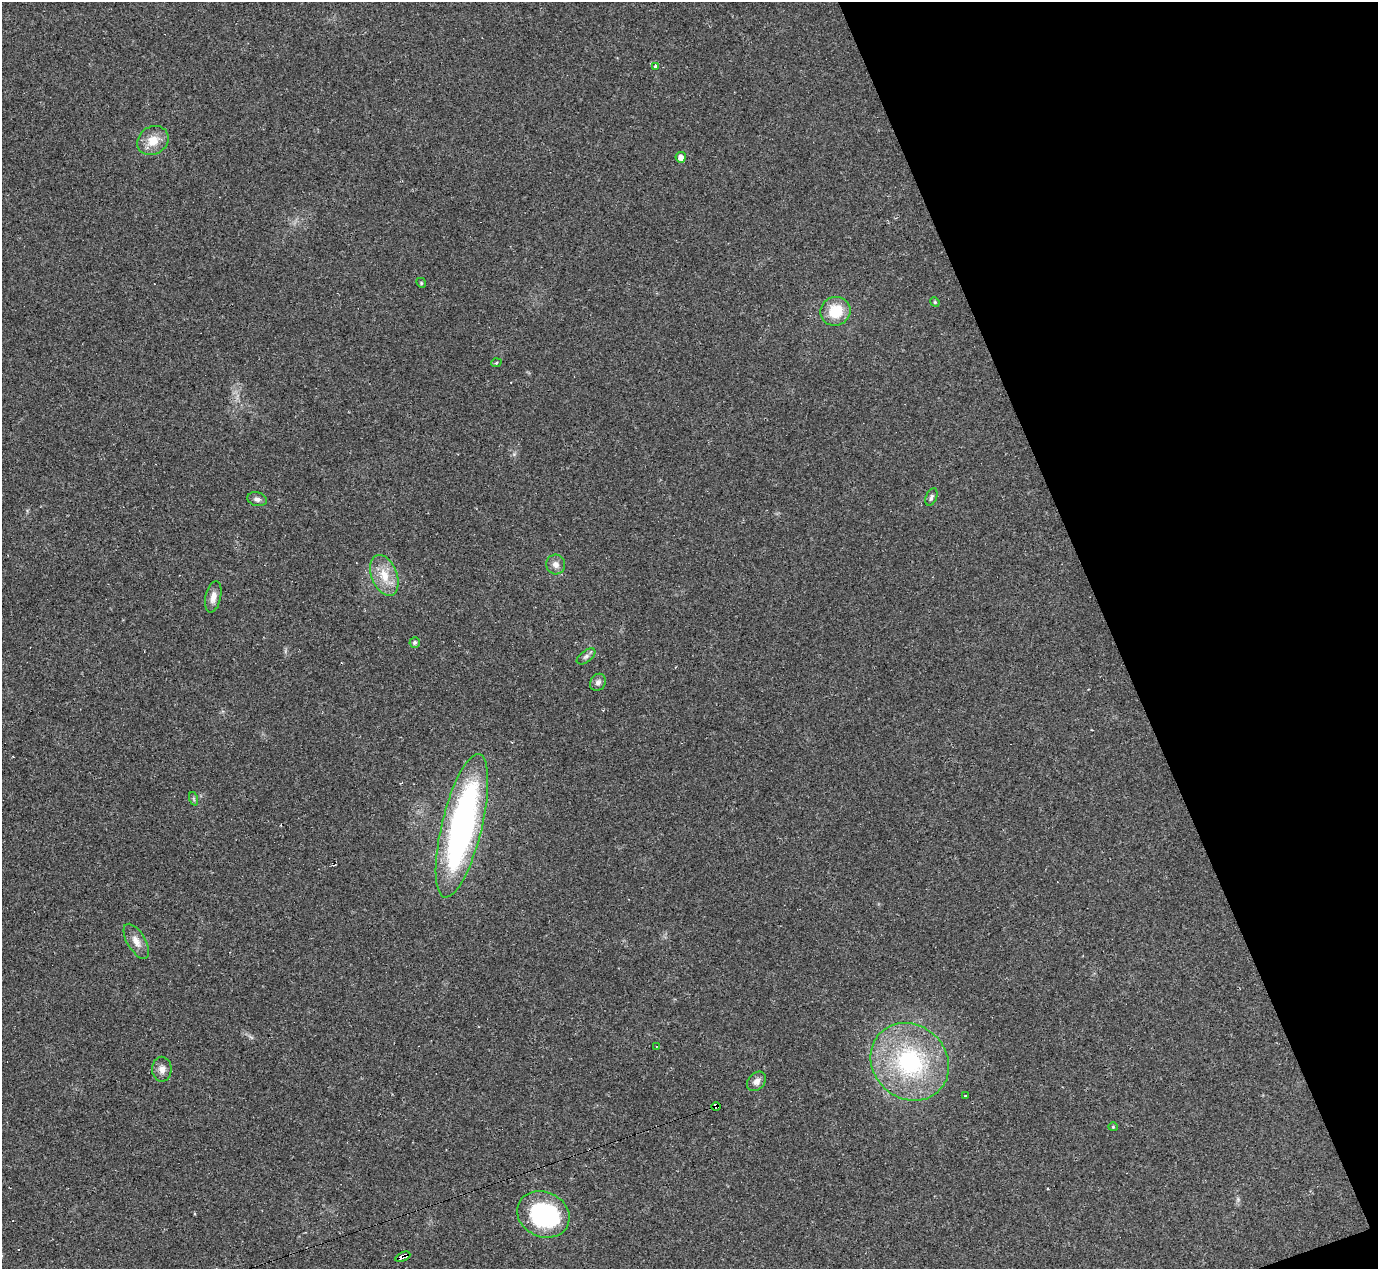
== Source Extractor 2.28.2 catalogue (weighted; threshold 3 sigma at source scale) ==
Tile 12 of 4 x 4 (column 4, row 3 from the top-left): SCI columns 4132-5507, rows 1542-2808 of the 5525 x 5503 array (HDU 1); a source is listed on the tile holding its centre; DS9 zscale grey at full resolution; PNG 1380 x 1271 px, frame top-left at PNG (2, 2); each listed source drawn as its Kron ellipse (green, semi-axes under 4 px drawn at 4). Shown black and unused: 19% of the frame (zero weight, under 2 of 3 exposures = <1% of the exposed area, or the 3 px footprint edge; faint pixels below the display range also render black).
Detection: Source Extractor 2.28.2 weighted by HDU 2 'WHT'; one run over the whole footprint, this tile lists its part. Background 0.0926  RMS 0.0057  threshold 0.0255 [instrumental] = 3 sigma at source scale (4.5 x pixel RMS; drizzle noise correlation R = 1.50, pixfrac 1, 0.05/0.05 arcsec/px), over >= 5 px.
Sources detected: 32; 5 cosmic-ray / hot-pixel residue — neither listed nor drawn; the other 27 listed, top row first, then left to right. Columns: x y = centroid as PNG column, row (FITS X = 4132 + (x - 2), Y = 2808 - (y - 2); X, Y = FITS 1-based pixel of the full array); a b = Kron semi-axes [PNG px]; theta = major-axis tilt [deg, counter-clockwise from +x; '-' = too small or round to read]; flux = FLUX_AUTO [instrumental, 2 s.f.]
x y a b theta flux
656 66 4 3 - 2.2
153 141 16 14 31 9.1
681 157 5 5 - 3.5
421 283 5 4 - 0.67
935 302 5 4 - 0.66
835 311 15 14 - 16
496 363 5 3 - 0.49
931 497 9 5 68 1.5
257 499 10 7 -14 2.2
556 564 10 9 - 3.4
384 575 21 13 -69 12
213 597 16 7 78 4.3
415 642 5 5 - 1.4
586 656 11 5 37 1.8
598 682 9 7 58 2.2
194 799 7 4 -71 0.86
462 826 74 20 76 190
136 941 19 9 -59 5.4
656 1046 3 2 - 0.36
910 1062 41 36 -43 78
162 1069 12 9 -89 3.7
756 1081 11 8 49 3.2
965 1096 3 3 - 0.96
716 1107 5 4 - 32
1113 1127 4 4 - 0.57
543 1214 27 22 -26 64
403 1257 8 3 24 12
Overlapping masked pixels (flux is a lower limit): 2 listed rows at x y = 716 1107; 403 1257